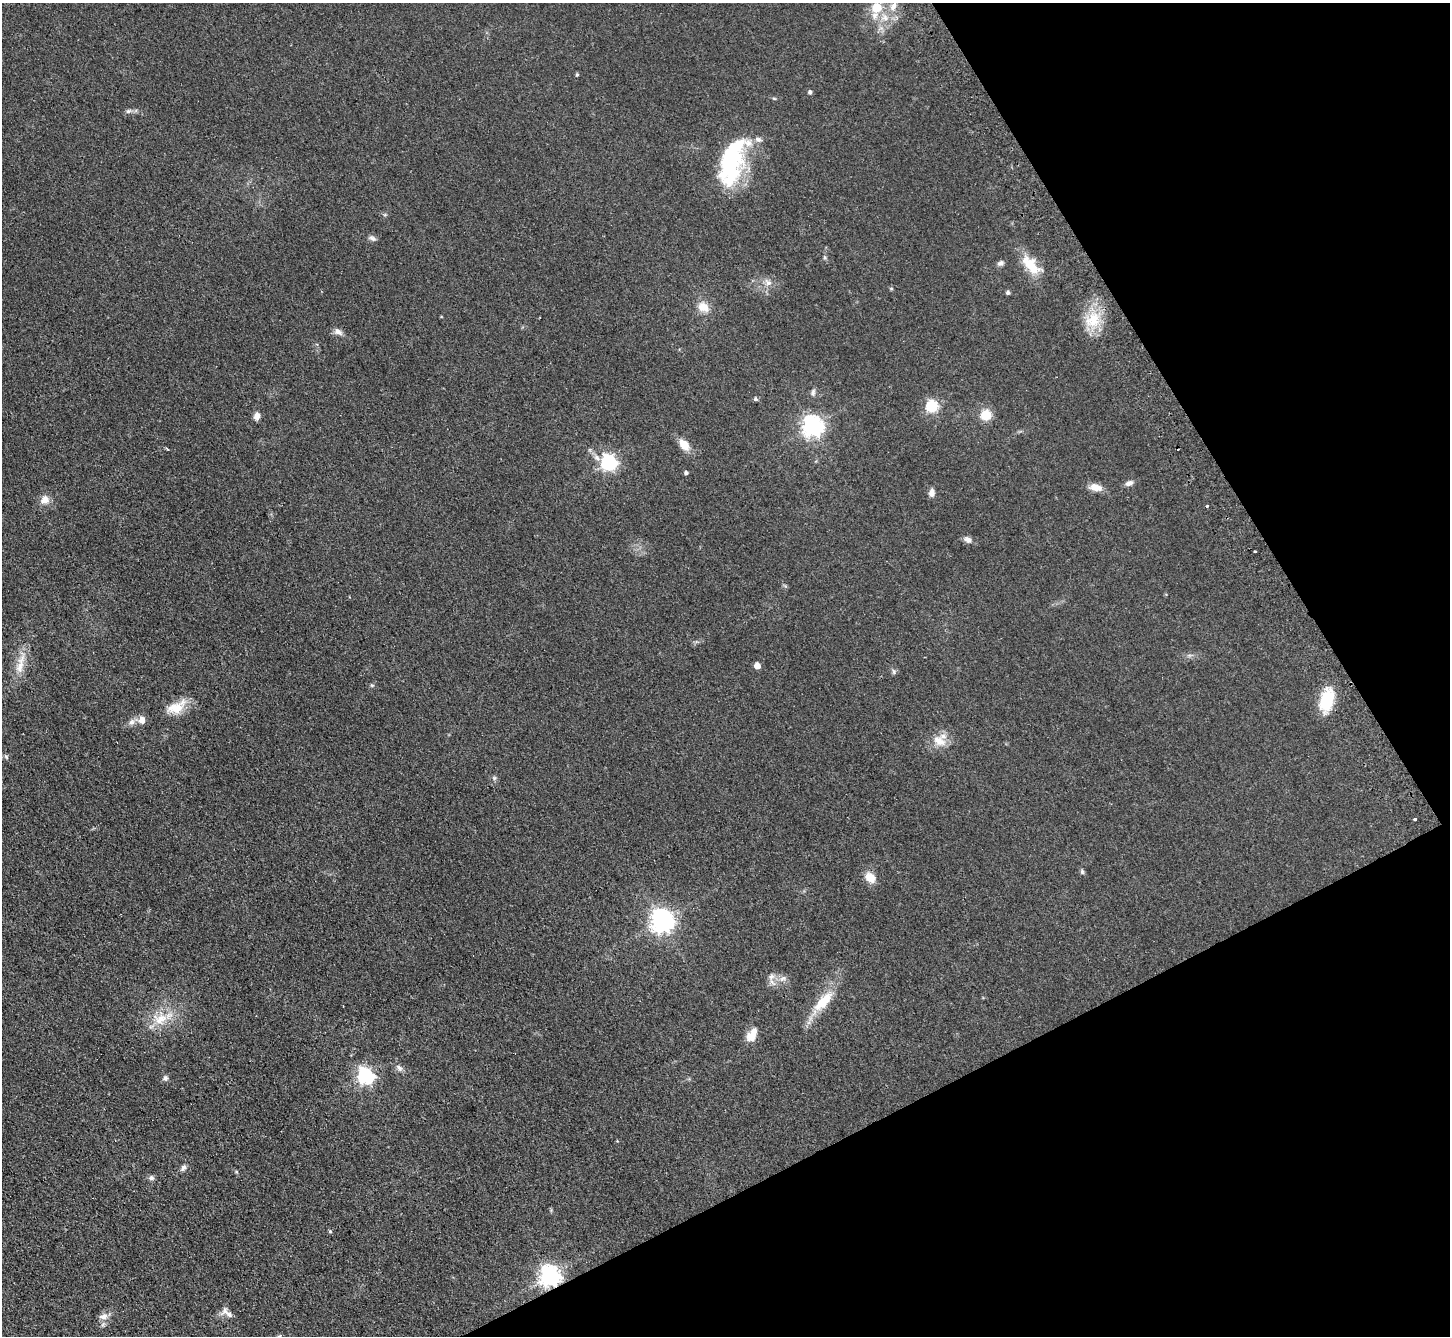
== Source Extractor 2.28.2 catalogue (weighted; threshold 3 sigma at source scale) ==
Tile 12 of 4 x 4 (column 4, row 3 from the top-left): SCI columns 4375-5822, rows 1643-2976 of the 5856 x 5815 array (HDU 1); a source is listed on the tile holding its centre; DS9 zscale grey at full resolution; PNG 1452 x 1338 px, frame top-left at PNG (2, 3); no overlay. Shown black and unused: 24% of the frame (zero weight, under 2 of 3 exposures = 2% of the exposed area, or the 3 px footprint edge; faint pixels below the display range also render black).
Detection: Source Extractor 2.28.2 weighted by HDU 2 'WHT'; one run over the whole footprint, this tile lists its part. Background 0.0531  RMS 0.0082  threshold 0.0368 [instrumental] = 3 sigma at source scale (4.5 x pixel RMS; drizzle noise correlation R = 1.50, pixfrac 1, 0.05/0.05 arcsec/px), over >= 5 px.
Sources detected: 69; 1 inside a brighter object's white glare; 1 cosmic-ray / hot-pixel residue — not listed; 4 inside a brighter listed object's ellipse — not listed separately; the other 63 listed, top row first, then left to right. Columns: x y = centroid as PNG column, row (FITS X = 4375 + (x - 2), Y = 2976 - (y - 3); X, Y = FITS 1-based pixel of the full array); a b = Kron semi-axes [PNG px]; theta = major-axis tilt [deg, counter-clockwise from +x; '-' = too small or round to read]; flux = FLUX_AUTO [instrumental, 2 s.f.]
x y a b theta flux
893 6 14 7 62 5.4
876 8 8 6 75 32
885 17 11 9 -67 6.9
577 75 5 4 - 1.1
810 92 5 5 - 1.8
128 111 8 6 16 2.1
732 162 59 28 73 75
372 238 10 6 -27 2.3
1000 263 9 6 30 2.4
1031 265 31 14 -45 19
768 283 9 9 - 4
891 289 6 4 0 0.84
1008 292 4 4 - 1.9
703 307 15 11 -39 9.5
1093 320 22 19 42 23
338 332 11 7 -23 3.9
813 392 10 6 80 2.3
756 399 6 5 - 1.4
932 406 6 6 - 94
986 415 6 6 - 39
257 416 9 6 88 4.4
812 426 7 7 - 510
684 445 12 8 -50 11
166 448 5 3 - 0.93
597 458 11 6 -45 4
608 462 7 6 - 230
686 473 4 4 - 1.9
1129 483 10 6 22 3.3
1096 487 14 8 -13 8.1
932 493 9 6 84 4.1
45 500 11 10 - 6.6
1207 506 3 3 - 2.8
968 540 9 7 -41 3.5
1254 551 3 3 - 1.2
20 663 39 9 77 14
757 666 5 5 - 7.2
894 672 8 6 -89 1.7
372 685 5 5 - 1.1
1327 700 28 15 73 27
176 707 29 13 28 15
142 720 8 7 - 6
131 722 9 8 - 3.5
939 741 19 13 -23 12
6 757 7 4 -53 1.3
494 778 6 4 47 1.3
1415 819 3 3 - 4.6
1082 872 7 5 -88 1.4
870 878 13 10 -40 9.1
662 921 8 7 - 670
771 976 9 7 38 3.1
783 978 12 6 28 3.7
823 1001 34 13 48 22
160 1019 22 17 12 19
751 1037 13 12 - 8.3
399 1068 10 7 -46 3.1
365 1076 8 7 - 210
165 1078 7 6 - 2.3
183 1168 9 5 51 2.4
151 1178 7 6 - 2.2
330 1231 5 4 - 0.93
550 1276 8 7 - 470
225 1311 12 9 79 4.2
103 1316 11 9 7 5.3
Overlapping masked pixels (flux is a lower limit): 1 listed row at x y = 550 1276